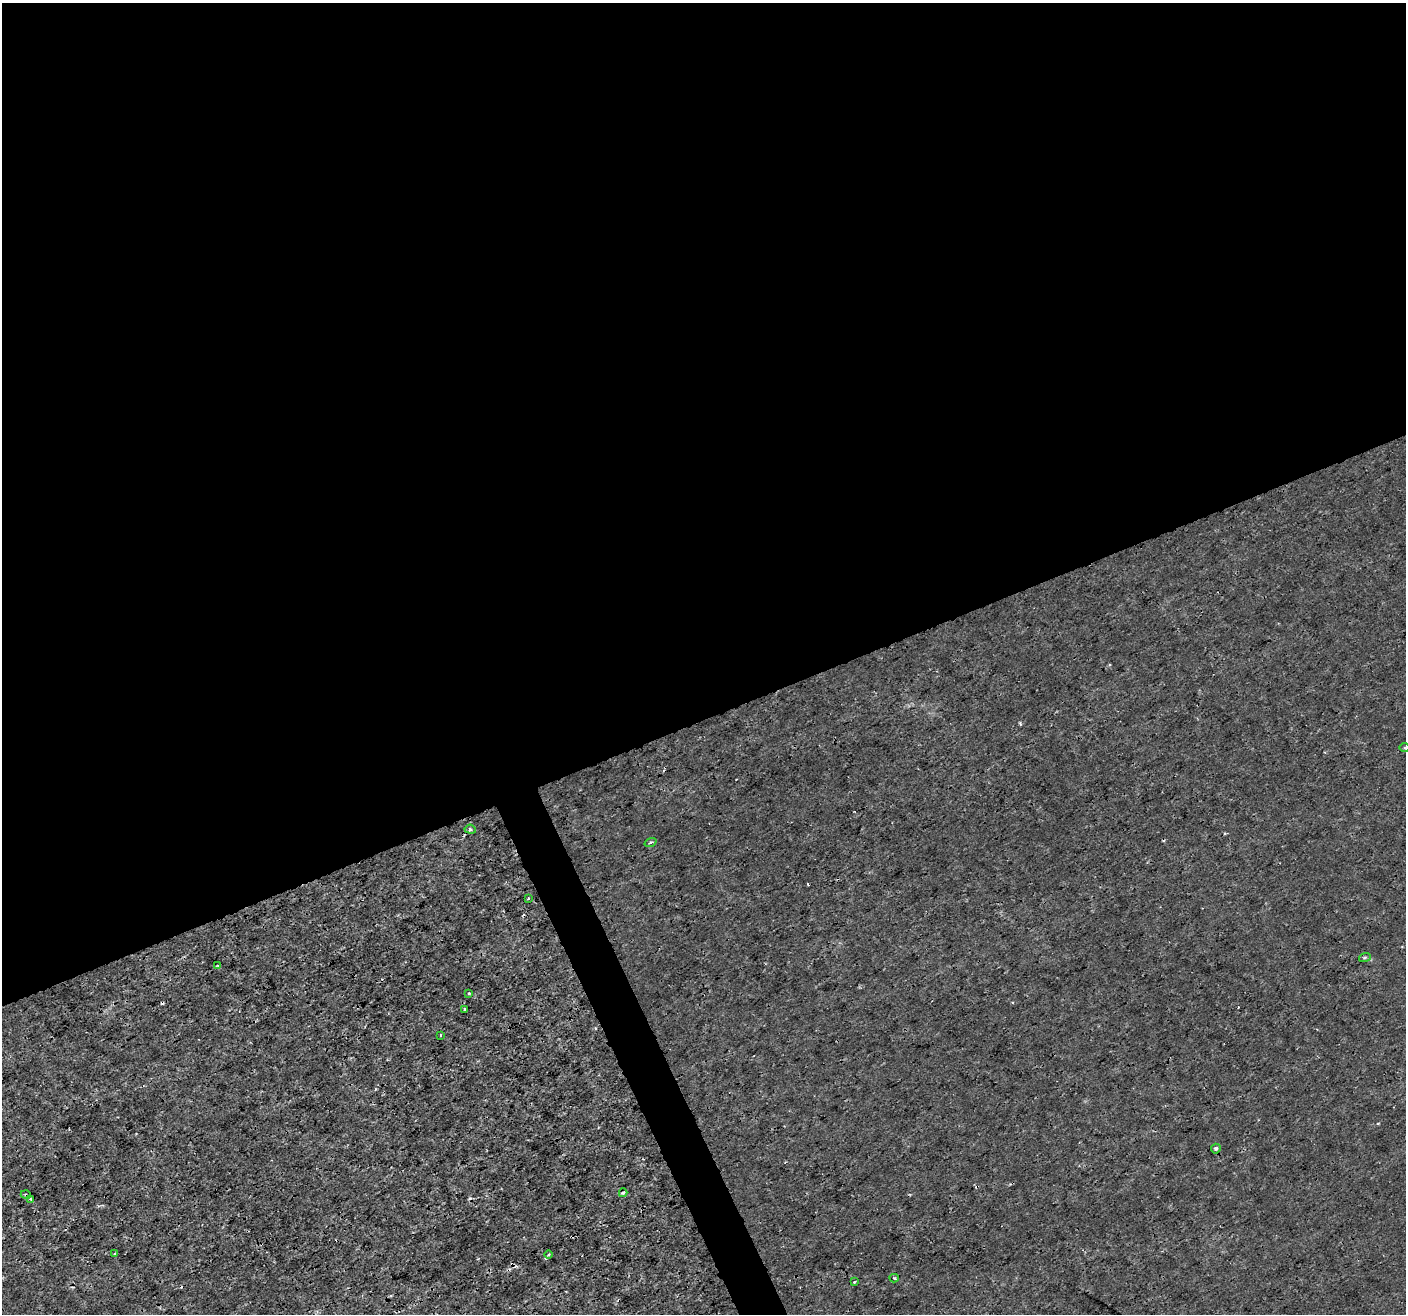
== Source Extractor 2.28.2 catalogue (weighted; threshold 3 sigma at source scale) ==
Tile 2 of 4 x 4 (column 2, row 1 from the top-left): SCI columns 1407-2810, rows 4078-5389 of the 5617 x 5474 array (HDU 1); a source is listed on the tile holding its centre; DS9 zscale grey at full resolution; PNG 1408 x 1316 px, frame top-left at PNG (2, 3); each listed source drawn as its Kron ellipse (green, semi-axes under 4 px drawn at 4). Shown black and unused: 56% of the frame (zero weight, under 3 of 4 exposures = <1% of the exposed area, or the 3 px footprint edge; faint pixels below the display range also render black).
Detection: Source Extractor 2.28.2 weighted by HDU 2 'WHT'; one run over the whole footprint, this tile lists its part. Background 1.53e-06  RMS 7.6e-04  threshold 0.00341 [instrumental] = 3 sigma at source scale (4.5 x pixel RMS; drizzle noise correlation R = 1.50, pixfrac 1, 0.0396/0.0396 arcsec/px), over >= 5 px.
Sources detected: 23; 6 cosmic-ray / hot-pixel residue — neither listed nor drawn; the other 17 listed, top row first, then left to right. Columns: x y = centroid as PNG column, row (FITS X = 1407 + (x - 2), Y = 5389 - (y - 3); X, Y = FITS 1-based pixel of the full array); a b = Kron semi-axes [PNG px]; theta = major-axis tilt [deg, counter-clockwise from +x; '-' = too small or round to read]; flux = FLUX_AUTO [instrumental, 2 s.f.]
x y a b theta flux
1404 748 5 3 - 0.086
470 829 5 4 - 0.15
650 842 6 3 20 0.11
528 898 3 3 - 0.078
1365 957 6 4 19 0.1
218 966 4 2 - 0.078
469 993 4 3 - 0.083
465 1009 3 2 - 0.075
440 1035 3 2 - 0.07
1216 1149 5 5 - 0.17
623 1193 4 3 - 0.12
26 1195 5 3 - 0.085
31 1199 4 3 - 0.16
115 1253 4 2 - 0.082
548 1255 4 3 - 0.099
894 1278 5 4 - 0.1
854 1282 3 3 - 0.099
Overlapping masked pixels (flux is a lower limit): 1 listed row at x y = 26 1195
Isophote crosses this tile's border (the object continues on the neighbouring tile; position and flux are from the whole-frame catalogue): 1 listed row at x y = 1404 748